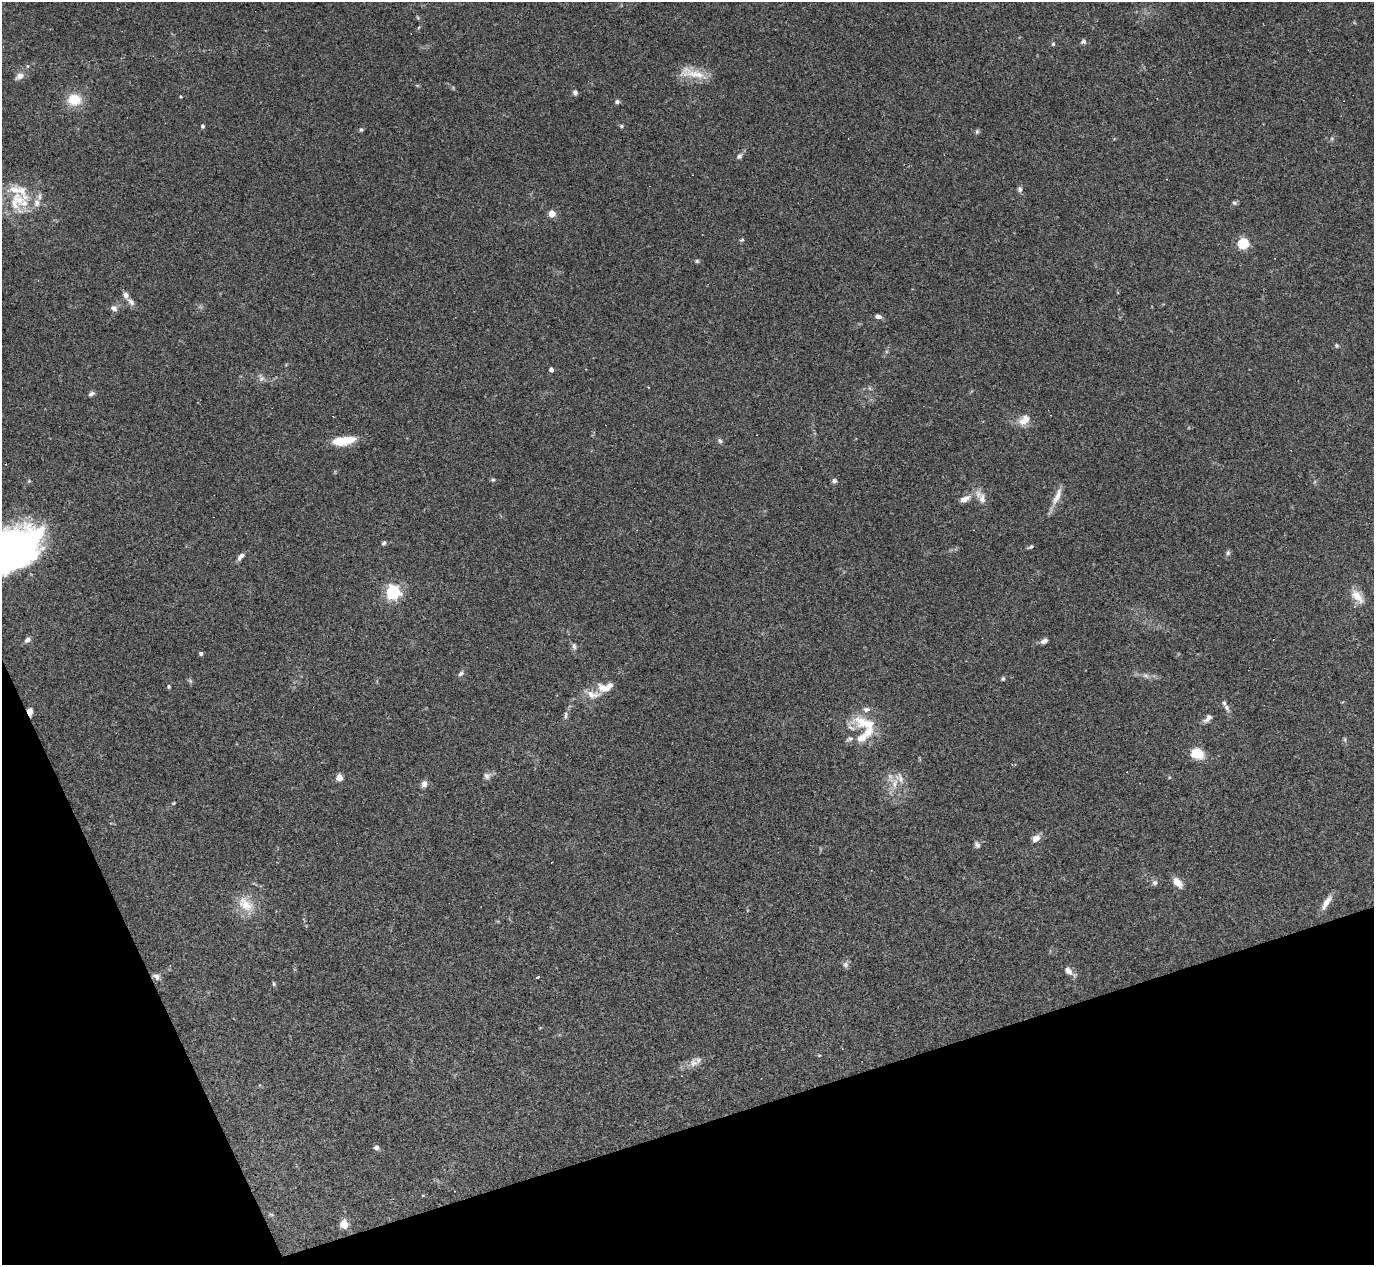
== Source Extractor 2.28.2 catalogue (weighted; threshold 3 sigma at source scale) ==
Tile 14 of 4 x 4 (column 2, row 4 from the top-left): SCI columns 1373-2744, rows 275-1537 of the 5488 x 5473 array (HDU 1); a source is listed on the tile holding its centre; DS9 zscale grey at full resolution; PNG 1376 x 1267 px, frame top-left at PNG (2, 2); no overlay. Shown black and unused: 16% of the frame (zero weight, under 3 of 4 exposures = <1% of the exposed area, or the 3 px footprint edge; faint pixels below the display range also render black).
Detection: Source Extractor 2.28.2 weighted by HDU 2 'WHT'; one run over the whole footprint, this tile lists its part. Background 0.16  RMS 0.0052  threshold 0.0233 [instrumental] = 3 sigma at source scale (4.5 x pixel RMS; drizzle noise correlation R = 1.50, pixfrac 1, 0.05/0.05 arcsec/px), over >= 5 px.
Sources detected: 101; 2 inside a brighter object's white glare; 5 cosmic-ray / hot-pixel residue — not listed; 12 inside a brighter listed object's ellipse — not listed separately; the other 82 listed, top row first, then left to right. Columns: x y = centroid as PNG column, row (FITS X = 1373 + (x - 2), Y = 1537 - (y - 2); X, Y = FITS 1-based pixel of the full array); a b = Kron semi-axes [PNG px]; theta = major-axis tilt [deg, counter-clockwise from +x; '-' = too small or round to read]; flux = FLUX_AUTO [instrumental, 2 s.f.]
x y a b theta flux
1083 41 7 6 - 1.2
1053 44 4 4 - 0.76
27 66 4 4 - 0.62
692 73 42 11 -11 9.7
20 76 10 7 23 2.8
575 92 6 6 - 1.2
180 96 3 3 - 0.6
74 100 15 12 -3 11
617 102 6 5 - 1.1
202 126 5 4 - 1
621 126 5 4 - 0.77
361 130 6 5 - 0.77
977 132 7 5 70 0.84
739 156 8 6 46 1.5
1020 189 8 6 -77 1.3
18 191 37 18 -31 16
1234 203 7 6 - 0.93
552 214 4 4 - 12
742 240 5 4 - 0.72
1243 244 5 5 - 44
697 261 5 5 - 0.72
131 302 12 7 -47 2.4
114 308 10 7 -30 2
878 317 8 5 -10 2.1
1336 345 6 5 - 0.8
551 370 4 4 - 2.3
91 394 8 5 35 1.4
1023 422 14 9 -23 4
343 441 26 8 8 13
720 441 6 5 - 1.1
493 480 5 4 - 0.69
29 481 4 4 - 0.53
834 481 6 6 - 1.1
1057 496 26 7 66 5.1
965 499 15 8 28 3.8
982 499 16 9 -83 4
384 543 6 4 54 1.1
10 547 54 32 5 180
1031 547 8 4 22 0.86
1228 553 7 6 - 1.1
240 557 11 5 52 2
393 592 6 6 - 120
1357 596 21 10 -48 6.1
27 640 7 5 40 1.9
1044 641 8 5 28 2.2
574 646 9 5 -75 1.4
201 654 4 4 - 1.3
461 673 8 6 45 1.3
1146 675 9 4 -9 1.6
1003 679 6 5 - 0.78
169 687 4 4 - 0.8
605 687 22 12 9 7.5
1226 707 10 7 -53 2
30 711 7 5 -85 3.8
566 715 12 5 84 1.5
1208 718 12 6 46 2.3
866 723 33 14 -19 14
861 738 14 9 22 4.7
1197 753 8 7 - 17
1012 765 5 3 - 0.44
487 776 9 8 - 1.8
339 778 4 4 - 10
900 778 15 9 -66 4.1
424 784 7 7 - 2.5
174 803 5 3 - 0.48
1036 838 8 6 40 4
977 845 8 5 -55 1.4
1178 882 13 7 -50 4.6
1155 883 7 7 - 1.4
1326 903 20 6 58 4.2
245 904 25 15 -38 10
845 964 7 7 - 1.5
170 966 3 3 - 0.37
1068 970 11 7 -49 3.2
156 977 11 7 -38 1.9
537 977 4 3 - 37
274 984 7 3 -71 0.63
819 1055 5 3 - 0.45
693 1063 12 10 -3 3.4
376 1148 6 6 - 1.5
271 1214 6 3 -18 0.64
344 1225 5 5 - 20
Overlapping masked pixels (flux is a lower limit): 1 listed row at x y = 30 711
Isophote crosses this tile's border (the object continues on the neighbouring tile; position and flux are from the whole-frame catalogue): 1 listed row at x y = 10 547